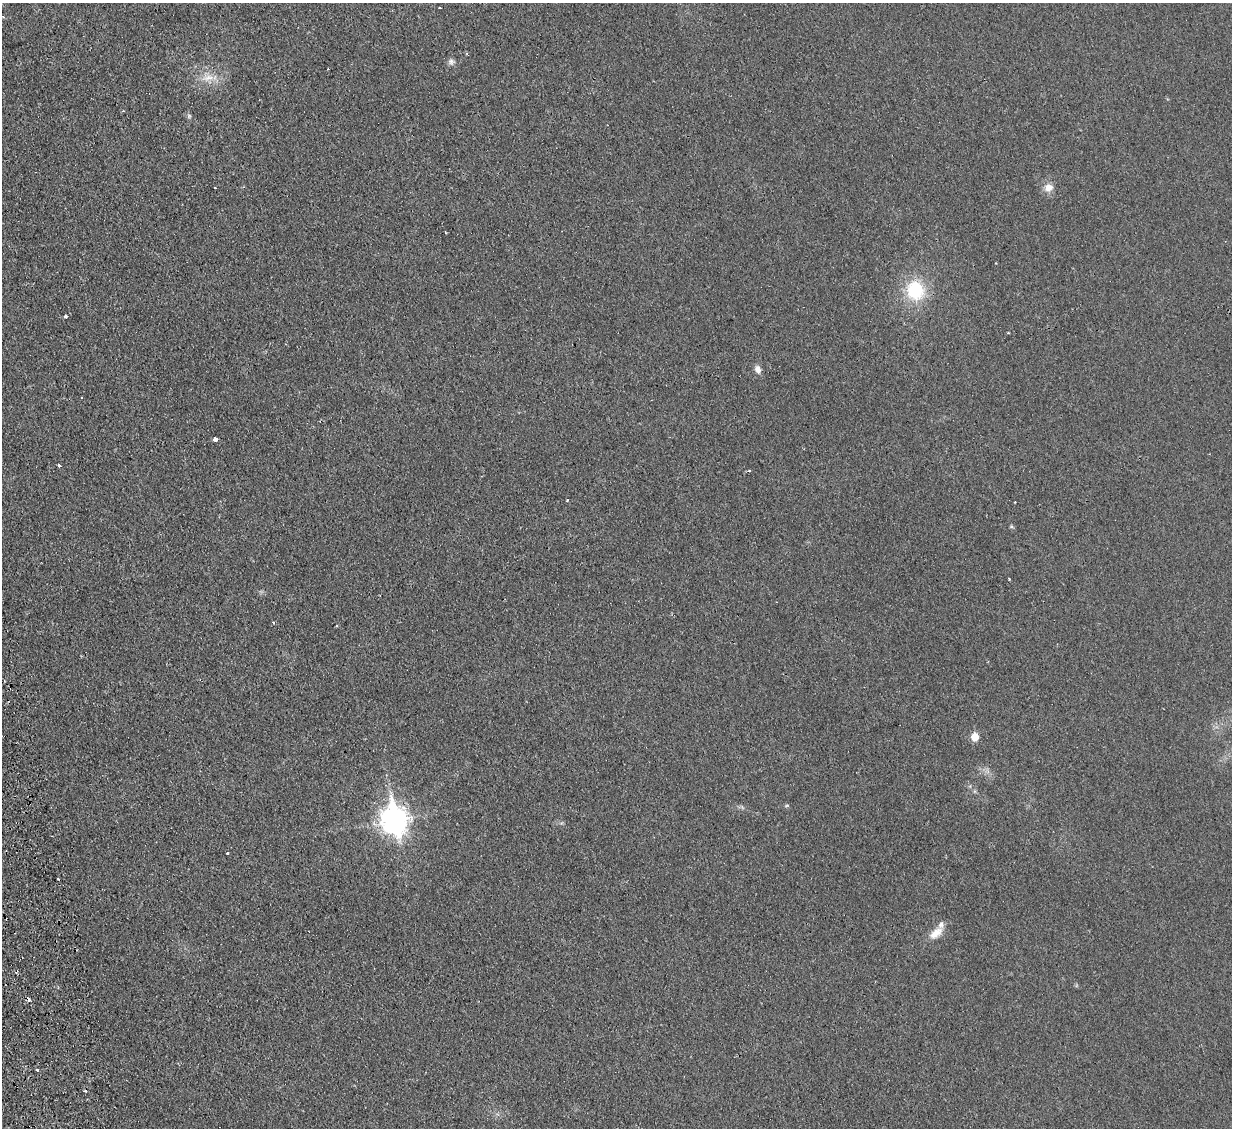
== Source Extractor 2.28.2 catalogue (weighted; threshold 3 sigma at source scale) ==
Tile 7 of 4 x 4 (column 3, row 2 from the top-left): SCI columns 2520-3749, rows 2412-3537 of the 5040 x 4933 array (HDU 1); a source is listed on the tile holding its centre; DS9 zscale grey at full resolution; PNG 1234 x 1130 px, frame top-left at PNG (2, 3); no overlay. Shown black and unused: <1% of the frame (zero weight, under 2 of 3 exposures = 3% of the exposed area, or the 3 px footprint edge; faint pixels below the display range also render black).
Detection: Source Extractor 2.28.2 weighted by HDU 2 'WHT'; one run over the whole footprint, this tile lists its part. Background 0.0363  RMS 0.0063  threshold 0.0285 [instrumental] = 3 sigma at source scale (4.5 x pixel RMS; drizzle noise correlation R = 1.50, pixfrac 1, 0.05/0.05 arcsec/px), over >= 5 px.
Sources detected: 27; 4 cosmic-ray / hot-pixel residue — not listed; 1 inside a brighter listed object's ellipse — not listed separately; the other 22 listed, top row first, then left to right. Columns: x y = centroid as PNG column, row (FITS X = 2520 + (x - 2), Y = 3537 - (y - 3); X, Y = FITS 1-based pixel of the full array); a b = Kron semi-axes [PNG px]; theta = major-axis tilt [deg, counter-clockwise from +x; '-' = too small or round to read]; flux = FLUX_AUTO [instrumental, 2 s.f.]
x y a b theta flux
451 62 8 8 - 2.1
208 78 17 8 11 6.8
189 116 6 5 - 0.99
1048 187 11 10 - 5.2
215 188 2 2 - 0.53
445 232 3 2 - 0.52
915 290 22 19 -63 33
65 316 3 3 - 2.1
1008 333 3 2 - 0.56
758 369 9 7 -75 3.4
215 439 4 3 - 13
59 465 5 3 - 1
749 471 4 3 - 0.7
567 500 3 3 - 0.56
1009 579 3 3 - 0.79
273 622 4 3 - 0.66
975 737 6 5 - 12
787 805 6 4 1 0.77
394 820 12 9 -79 600
227 853 3 3 - 1
936 933 21 10 39 7.5
37 1070 4 3 - 0.83